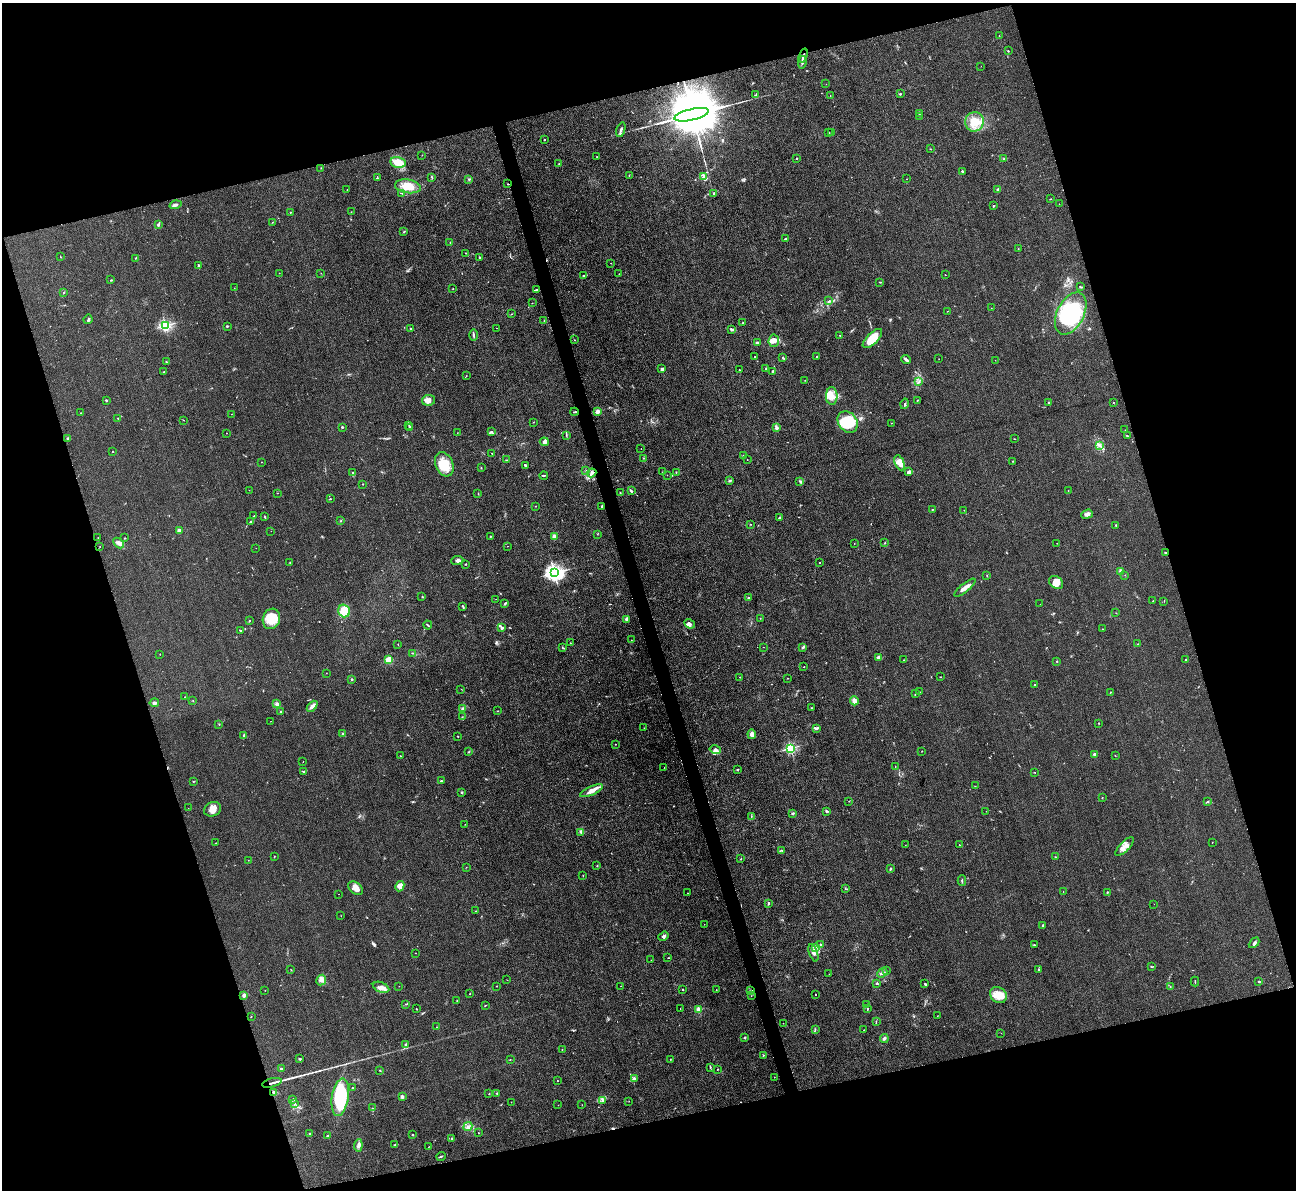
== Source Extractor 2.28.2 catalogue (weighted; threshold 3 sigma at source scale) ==
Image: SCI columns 1-5174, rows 266-5015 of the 5174 x 5158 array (HDU 1 of 3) = the unmasked area's bounding box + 8 px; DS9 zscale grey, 4 x 4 block average (1 PNG px = mean of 4 x 4 image px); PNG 1298 x 1192 px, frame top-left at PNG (2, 3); each listed source drawn as its Kron ellipse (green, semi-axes under 4 px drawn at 4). Shown black and unused: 34% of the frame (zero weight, under 3 of 4 exposures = <1% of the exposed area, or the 3 px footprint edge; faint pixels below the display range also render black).
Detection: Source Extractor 2.28.2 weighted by HDU 2 'WHT'. Background 0.0504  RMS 0.0051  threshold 0.0229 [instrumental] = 3 sigma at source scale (4.5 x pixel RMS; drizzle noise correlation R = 1.50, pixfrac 1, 0.05/0.05 arcsec/px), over >= 5 px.
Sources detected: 476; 2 too faint to see at this stretch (4 x 4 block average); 6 inside a brighter object's white glare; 3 cosmic-ray / hot-pixel residue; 5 long thin detections or spike segments (spike, bleed or trail) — neither listed nor drawn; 12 coinciding with a brighter row at this scale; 34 inside a brighter listed object's ellipse — not listed separately; the other 414 listed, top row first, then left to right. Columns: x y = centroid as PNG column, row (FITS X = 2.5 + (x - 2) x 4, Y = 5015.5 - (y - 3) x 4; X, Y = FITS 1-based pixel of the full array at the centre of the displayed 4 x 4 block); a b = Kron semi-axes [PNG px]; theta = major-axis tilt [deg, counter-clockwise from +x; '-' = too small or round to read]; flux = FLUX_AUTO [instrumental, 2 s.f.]
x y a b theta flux
999 35 2 2 - 0.82
1008 51 2 2 - 1.7
803 56 7 2 71 6.9
802 62 6 2 83 5.9
981 66 2 2 - 0.73
826 84 2 2 - 0.78
900 94 3 2 - 2.9
755 95 2 2 - 1.6
830 96 2 2 - 1
919 113 3 2 - 2.1
691 115 17 5 13 51000
919 116 2 2 - 1.2
974 122 10 9 - 44
621 130 8 2 72 7.1
829 133 2 2 - 0.8
831 133 2 2 - 0.97
544 140 2 2 - 7.5
930 149 2 2 - 0.76
422 155 2 2 - 0.71
597 157 2 2 - 0.9
797 159 2 2 - 1.2
1004 159 2 2 - 2.3
398 162 8 5 -11 56
559 163 2 2 - 0.96
321 168 2 2 - 1.2
962 172 3 2 - 5.4
629 175 2 2 - 1.6
432 177 3 2 - 1.4
704 177 4 3 - 6.5
377 178 2 2 - 3.9
469 179 2 2 - 2.4
907 179 2 2 - 0.72
508 184 2 2 - 1.6
408 186 13 7 -9 57
997 189 3 2 - 2.7
347 190 2 2 - 0.65
402 193 3 2 - 1.7
714 193 2 2 - 3.2
1050 199 2 2 - 1.5
1059 204 2 2 - 0.62
175 205 6 3 16 7.6
994 206 3 2 - 2
290 212 2 2 - 2.4
351 212 2 2 - 0.62
272 222 2 2 - 0.8
158 224 3 2 - 5.8
404 232 2 2 - 1.1
786 238 2 2 - 2.7
450 242 2 2 - 0.91
1018 249 2 2 - 0.95
466 253 2 2 - 1.3
60 257 2 2 - 1.1
479 257 2 2 - 2.5
135 258 3 2 - 1.6
611 263 2 2 - 0.7
198 265 4 2 - 3.3
279 273 2 2 - 1
321 273 2 2 - 0.56
619 274 2 2 - 0.49
584 275 2 2 - 3.2
945 275 2 2 - 0.79
111 280 2 2 - 1.8
879 282 2 2 - 1.1
1081 287 3 2 - 2.5
234 288 2 2 - 0.5
453 289 3 2 - 0.96
537 290 4 3 - 3.7
63 293 2 2 - 1.6
829 301 3 2 - 2.8
532 303 2 2 - 0.77
991 308 2 2 - 0.77
947 311 2 2 - 0.71
1071 313 23 13 63 230
512 314 2 2 - 1.4
88 319 5 2 - 2.6
544 321 2 2 - 1
743 323 2 2 - 2.3
165 325 2 2 - 520
227 326 2 2 - 3.7
410 328 2 2 - 6
497 328 2 2 - 0.7
731 329 4 2 - 6.8
473 335 6 2 -90 4.2
840 335 2 2 - 1.7
872 338 12 5 44 58
574 340 2 2 - 1.3
774 341 6 5 - 14
758 343 4 2 - 11
755 357 2 2 - 2
816 357 2 2 - 7.6
783 358 3 2 - 3.3
906 359 5 2 - 10
939 359 2 2 - 0.53
995 360 2 2 - 0.61
166 362 2 2 - 1.1
662 369 4 3 - 5.8
766 369 2 2 - 2.2
739 370 2 2 - 1
772 371 3 2 - 2.1
164 372 3 2 - 2.1
466 376 2 2 - 1.3
805 380 2 2 - 1.2
919 382 3 2 - 2.9
832 396 9 5 -89 25
106 400 2 2 - 8.7
428 400 6 5 - 16
917 400 2 2 - 0.95
1049 402 3 2 - 2.6
1113 402 2 2 - 1.2
905 404 5 2 - 2.6
574 412 4 2 - 2.7
598 412 2 2 - 65
81 413 2 2 - 1.1
231 414 2 2 - 0.44
118 418 2 2 - 1.5
184 420 2 2 - 1.1
533 422 2 2 - 0.74
848 422 11 9 -53 110
891 423 2 2 - 1.2
409 425 2 2 - 0.86
342 427 2 2 - 15
409 428 3 2 - 3.2
777 428 2 2 - 34
1125 430 2 2 - 0.66
491 431 4 2 - 3.6
226 433 2 2 - 0.74
457 433 2 2 - 0.93
566 435 2 2 - 1.4
1127 436 3 2 - 2
68 438 2 2 - 16
1014 439 2 2 - 0.98
544 442 4 3 - 8.7
1099 445 2 2 - 2.3
641 448 2 2 - 0.59
112 452 2 2 - 2.2
492 453 2 2 - 1.1
743 455 2 2 - 1.2
644 458 2 2 - 1.5
506 460 3 2 - 1.8
747 460 2 2 - 0.69
1013 461 2 2 - 0.94
262 462 2 2 - 0.94
900 463 8 4 -66 27
444 464 12 9 -69 77
525 465 2 2 - 6.7
481 468 2 2 - 2.1
586 471 2 2 - 1.4
663 472 2 2 - 0.84
676 472 2 2 - 1.6
909 472 3 2 - 8.7
353 473 3 2 - 2.7
592 473 4 3 - 7
544 475 4 2 - 2.9
667 475 2 2 - 0.73
730 480 3 2 - 2.2
800 482 2 2 - 1.1
363 484 2 2 - 3.7
249 490 2 2 - 0.77
1068 490 2 2 - 0.58
631 491 4 2 - 4.6
278 493 2 2 - 0.63
478 493 2 2 - 0.95
620 493 2 2 - 1.2
330 499 2 2 - 1.9
535 506 2 2 - 1.2
602 506 3 2 - 2.8
932 510 2 2 - 1.6
964 510 2 2 - 0.91
1087 514 6 3 20 11
254 516 2 2 - 6.9
265 517 3 2 - 3.5
779 518 3 2 - 4
340 521 2 2 - 2
251 522 3 2 - 2.7
750 524 2 2 - 1.4
1116 525 2 2 - 2.2
179 531 2 2 - 57
271 531 2 2 - 0.45
597 534 2 2 - 0.98
490 536 2 2 - 2.4
554 536 3 3 - 11
98 538 2 2 - 0.57
125 538 2 2 - 1.7
119 543 6 3 -44 12
854 543 2 2 - 0.72
885 543 2 2 - 2.1
1057 543 2 2 - 0.57
508 546 2 2 - 0.76
100 547 2 2 - 0.68
256 548 2 2 - 0.56
1165 552 4 2 - 2.1
457 560 6 4 8 11
290 562 2 2 - 1.9
820 562 2 2 - 3.9
466 564 2 2 - 1.6
1120 571 2 2 - 1.2
554 573 3 2 - 1400
987 575 2 2 - 1.1
1125 575 2 2 - 0.77
1056 582 7 5 -38 25
965 588 13 3 39 17
422 596 2 2 - 1.3
749 598 4 2 - 2.7
496 599 2 2 - 0.81
1153 601 2 2 - 1.3
1164 601 2 2 - 0.92
505 604 3 2 - 3.1
1040 604 2 2 - 0.53
462 606 3 2 - 2.8
344 611 6 5 - 57
1116 613 2 2 - 0.77
760 618 2 2 - 0.81
271 619 10 8 71 74
626 619 3 2 - 7.2
249 621 2 2 - 1.4
690 624 5 4 - 7.9
428 625 4 2 - 4.1
502 628 3 3 - 4.5
1102 629 2 2 - 1.2
240 630 3 2 - 2.6
631 640 2 2 - 0.64
570 643 2 2 - 0.88
398 644 2 2 - 0.95
1138 644 2 2 - 1.1
763 647 2 2 - 0.58
803 647 4 2 - 5.6
562 648 3 2 - 1.5
412 653 2 2 - 1.6
160 654 2 2 - 0.88
879 658 4 3 - 13
389 660 3 3 - 50
903 660 3 2 - 1.3
1185 660 2 2 - 3.2
1057 661 2 2 - 3.6
804 667 2 2 - 1.4
326 673 2 2 - 0.75
740 677 2 2 - 1
940 677 2 2 - 1.9
788 678 2 2 - 1.1
352 679 2 2 - 12
1034 685 2 2 - 3.2
461 689 2 2 - 0.87
920 692 3 2 - 2.1
1110 692 2 2 - 1.6
916 694 2 2 - 1.5
185 697 2 2 - 1.2
193 701 2 2 - 1.4
854 701 4 2 - 22
154 703 4 3 - 6.2
277 704 3 2 - 9.5
312 706 6 3 46 13
463 708 4 3 - 4.6
812 708 2 2 - 1.5
498 711 2 2 - 1.7
280 712 2 2 - 9.5
462 717 2 2 - 0.96
271 721 2 2 - 0.59
1099 723 2 2 - 1.4
219 724 2 2 - 1.4
644 728 2 2 - 0.97
817 728 4 2 - 4.3
343 734 2 2 - 2
752 734 5 3 - 14
244 736 3 2 - 2.4
457 736 2 2 - 1.9
615 744 2 2 - 1.3
791 748 2 2 - 410
715 750 6 4 -15 11
922 751 2 2 - 1.1
468 752 2 2 - 1.4
1094 754 2 2 - 20
1115 755 2 2 - 0.81
400 756 2 2 - 1.1
303 762 2 2 - 0.58
664 767 2 2 - 0.53
895 767 2 2 - 0.67
738 770 3 2 - 2.3
303 771 2 2 - 1.8
1034 772 2 2 - 1.3
193 781 2 2 - 0.96
441 781 3 2 - 2.3
975 786 2 2 - 0.82
592 791 12 4 24 24
462 792 2 2 - 2.9
1102 797 2 2 - 1.1
849 801 2 2 - 0.86
1208 801 2 2 - 1.7
188 808 2 2 - 0.51
213 809 9 7 21 22
827 811 3 2 - 3
986 811 2 2 - 0.83
792 813 3 2 - 3.6
751 816 2 2 - 0.96
465 824 2 2 - 0.78
581 832 3 2 - 2.6
1212 842 2 2 - 0.81
216 843 2 2 - 1.3
905 845 2 2 - 0.43
959 845 2 2 - 1.3
1125 847 12 4 46 20
781 850 3 2 - 3.2
274 856 2 2 - 1.1
1055 857 2 2 - 0.98
741 859 2 2 - 3.5
248 860 2 2 - 0.57
597 866 2 2 - 1.4
466 867 2 2 - 0.59
891 869 4 2 - 3.2
583 876 2 2 - 1
962 881 5 2 - 3.3
400 886 5 4 - 23
356 888 8 5 -36 20
845 888 2 2 - 0.92
1063 892 2 2 - 0.81
1107 892 2 2 - 2.4
688 893 2 2 - 0.9
338 894 2 2 - 0.63
769 903 2 2 - 4.1
1154 904 2 2 - 0.62
475 911 2 2 - 0.76
341 916 2 2 - 0.56
704 924 2 2 - 0.73
1042 925 4 2 - 2
663 936 5 3 - 6.5
1254 943 6 3 45 6.7
820 944 2 2 - 1.7
1034 945 3 2 - 1.3
815 948 2 2 - 1.7
415 953 2 2 - 0.88
813 953 9 4 -70 14
668 958 2 2 - 1.3
651 960 2 2 - 0.62
1151 967 3 2 - 1.8
1039 969 2 2 - 2.5
291 970 2 2 - 1.2
887 971 2 2 - 1.2
882 973 5 4 - 7.5
829 974 2 2 - 0.5
321 980 5 5 - 10
507 980 2 2 - 0.54
1195 981 5 2 - 2.1
1259 981 2 2 - 3.7
876 983 3 2 - 3
925 984 3 2 - 2.6
399 986 2 2 - 0.56
497 986 2 2 - 0.91
621 986 2 2 - 0.58
1170 986 2 2 - 1.6
381 987 8 5 -21 17
683 989 2 2 - 2.2
265 990 2 2 - 0.71
716 990 2 2 - 0.97
751 991 3 2 - 2.2
470 994 2 2 - 4.3
815 994 2 2 - 1.7
244 995 2 2 - 54
998 995 9 7 -42 45
751 996 2 2 - 0.73
457 1000 2 2 - 2.3
406 1004 3 2 - 2.3
866 1004 2 2 - 0.58
485 1005 2 2 - 1.6
417 1009 2 2 - 1.4
680 1009 2 2 - 0.92
698 1009 2 2 - 83
868 1009 2 2 - 2.1
937 1016 2 2 - 0.7
251 1017 2 2 - 1.2
876 1021 2 2 - 1.5
783 1023 2 2 - 0.91
437 1027 2 2 - 2
815 1029 2 2 - 2.1
864 1030 2 2 - 1
1001 1033 2 2 - 0.44
745 1038 2 2 - 2.4
884 1038 4 3 - 5.4
406 1045 4 3 - 5.9
562 1050 3 2 - 1.2
763 1055 2 2 - 1.6
300 1059 3 2 - 2.8
670 1059 2 2 - 0.94
510 1060 2 2 - 1
710 1067 2 2 - 1.4
281 1069 2 2 - 8.2
718 1069 2 2 - 1.3
380 1070 3 2 - 1.7
774 1077 2 2 - 0.68
634 1079 4 3 - 6.9
557 1080 2 2 - 0.82
272 1083 10 2 14 8
353 1088 3 2 - 2.3
274 1092 3 2 - 4.7
497 1093 2 2 - 1.4
489 1094 2 2 - 1.9
402 1096 3 2 - 8.2
340 1097 19 8 81 210
292 1100 3 2 - 1.9
603 1101 3 2 - 3.4
629 1101 2 2 - 0.87
511 1102 2 2 - 0.88
295 1103 2 2 - 0.68
558 1105 2 2 - 0.56
582 1105 2 2 - 1.1
372 1108 2 2 - 1
468 1127 5 2 - 6.1
478 1133 2 2 - 0.87
309 1134 2 2 - 2.3
413 1135 2 2 - 2.4
327 1136 2 2 - 16
452 1139 4 2 - 2.9
358 1145 6 3 83 8.3
395 1145 3 2 - 1.7
428 1147 2 2 - 0.82
441 1156 5 2 - 3.6
Overlapping masked pixels (flux is a lower limit): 6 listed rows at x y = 803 56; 508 184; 574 412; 1165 552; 751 991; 272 1083
Diffuse or blended objects may show on this block-average render without a row.